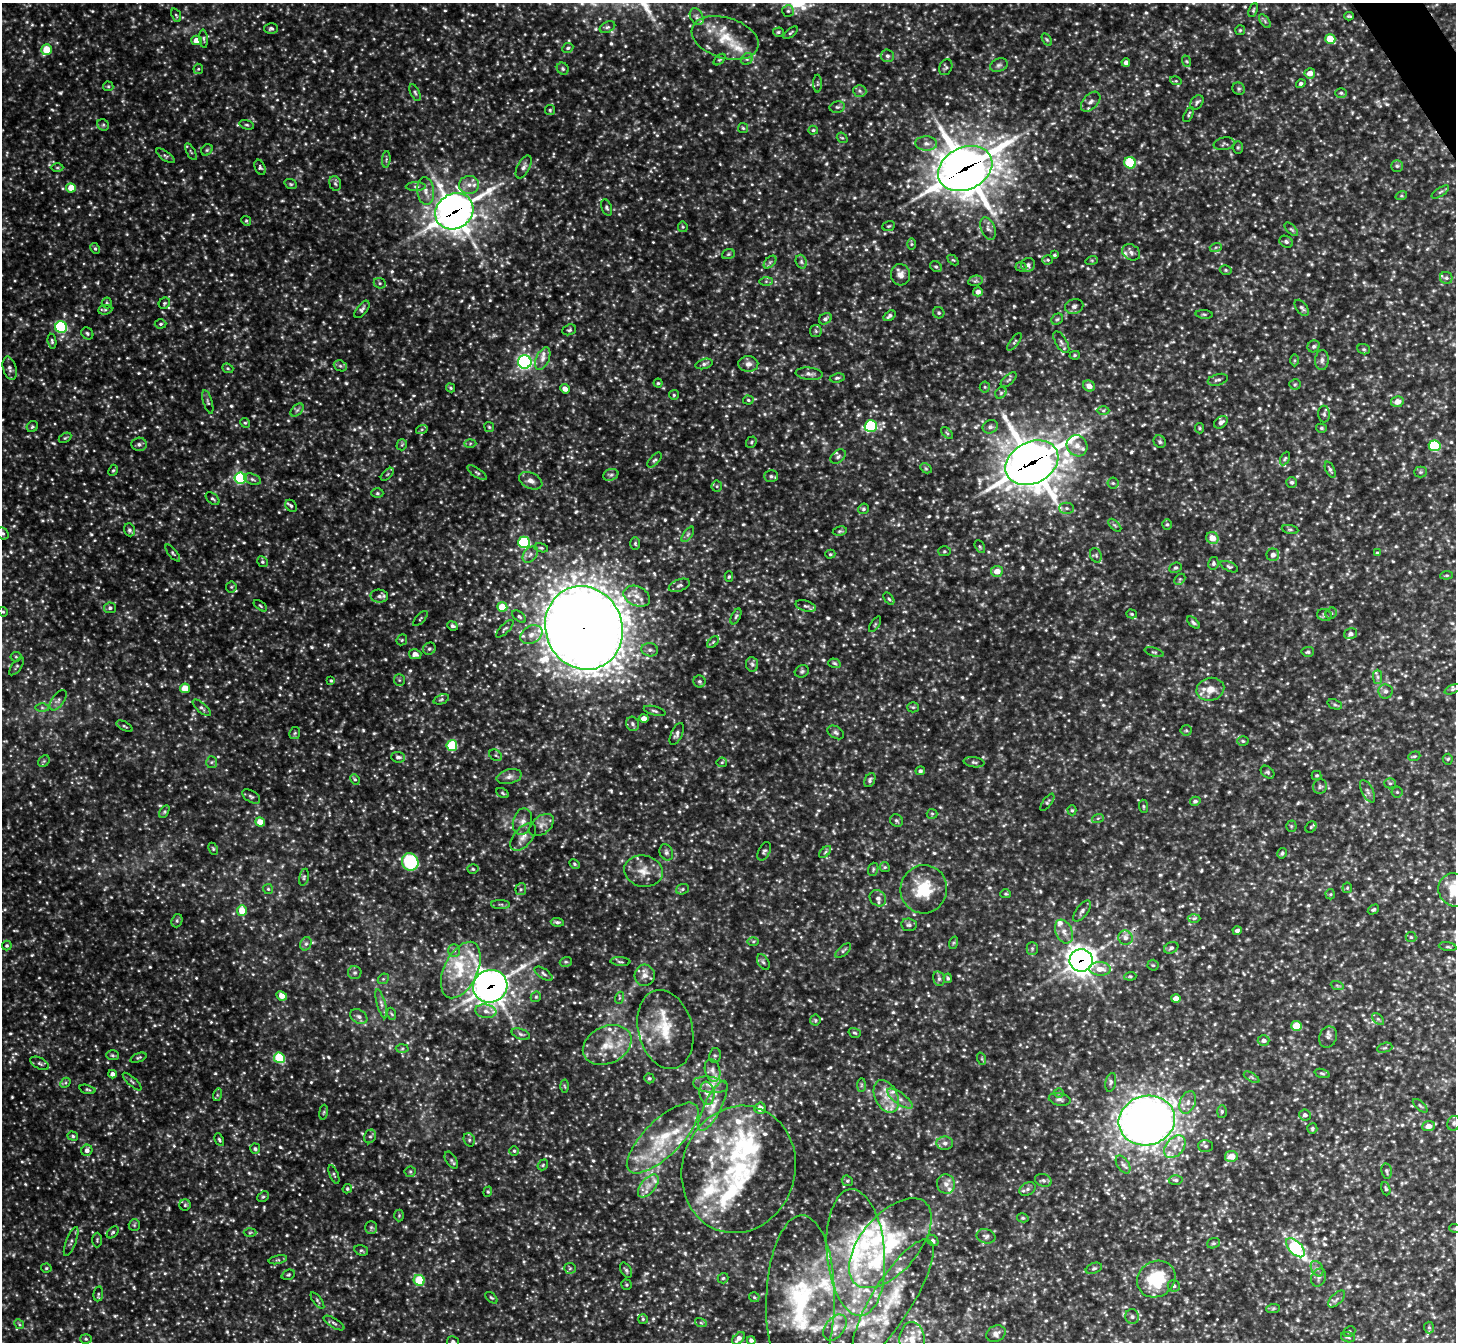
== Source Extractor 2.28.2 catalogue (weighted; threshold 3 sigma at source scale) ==
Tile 10 of 4 x 4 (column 2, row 3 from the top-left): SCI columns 1456-2909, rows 1634-2973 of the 5816 x 5808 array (HDU 1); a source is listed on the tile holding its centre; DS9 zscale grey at full resolution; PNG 1458 x 1344 px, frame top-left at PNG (2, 3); each listed source drawn as its Kron ellipse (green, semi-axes under 4 px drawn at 4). Shown black and unused: <1% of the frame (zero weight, under 2 of 3 exposures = <1% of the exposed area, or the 3 px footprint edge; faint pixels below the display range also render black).
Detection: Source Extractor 2.28.2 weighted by HDU 2 'WHT'; one run over the whole footprint, this tile lists its part. Background 0.204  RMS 0.021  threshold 0.095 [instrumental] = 3 sigma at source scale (4.5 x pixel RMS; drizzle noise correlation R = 1.50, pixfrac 1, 0.05/0.05 arcsec/px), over >= 5 px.
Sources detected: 1157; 11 too faint to see at this stretch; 1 long thin detection or spike segment (spike, bleed or trail) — neither listed nor drawn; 50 inside a brighter listed object's ellipse — not listed separately; of the other 1095, all 500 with FLUX_AUTO >= 2.86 (the completeness limit of this list) listed and drawn (595 fainter detections not listed), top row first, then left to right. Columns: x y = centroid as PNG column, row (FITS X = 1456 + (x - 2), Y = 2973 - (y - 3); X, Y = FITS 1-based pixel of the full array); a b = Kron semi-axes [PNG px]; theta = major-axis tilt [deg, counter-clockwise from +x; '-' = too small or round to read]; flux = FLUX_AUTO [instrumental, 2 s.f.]
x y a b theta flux
1253 10 7 4 69 3.3
788 11 6 6 - 4.3
176 15 7 4 -68 3.2
1349 16 4 3 - 2.9
697 17 9 6 -62 6.9
1265 21 8 4 -54 4.3
607 27 8 5 26 4.6
271 29 7 5 -1 4.7
1240 30 5 5 - 2.9
778 32 5 4 - 3.3
791 33 8 3 40 3.4
725 38 34 20 -17 78
204 39 9 3 -85 3.8
1330 39 5 5 - 53
196 40 5 4 - 21
1047 40 7 4 -58 3.3
568 48 6 5 - 4.3
46 50 5 5 - 54
887 56 6 6 - 6.3
747 59 6 5 - 4.8
719 60 7 4 43 2.9
1186 61 6 3 -70 3
1126 62 4 4 - 8.1
999 65 9 6 20 6.1
946 67 8 6 66 4.6
198 69 5 5 - 3
563 69 6 5 - 4.5
1310 73 5 5 - 17
1176 81 6 4 -17 2.9
817 84 9 4 90 3.7
1301 84 5 4 - 5
108 86 5 5 - 2.9
1239 89 6 6 - 4
860 91 7 6 - 5.5
415 93 9 4 -65 4.4
1341 93 6 5 - 3.8
1091 102 12 7 46 10
1197 102 8 5 52 5.4
837 107 8 5 12 4.6
550 110 5 5 - 3.1
1189 114 8 3 63 3.3
103 125 6 5 - 4
247 125 7 4 -17 3.6
743 128 5 5 - 3
813 130 5 4 - 3.4
842 138 6 4 -40 3
926 143 11 7 -2 11
1224 144 10 6 11 5.6
1238 147 6 5 - 3.2
207 150 6 5 - 3.5
191 152 9 3 -61 3.1
165 156 11 4 -35 4.8
386 159 8 3 84 3.3
1130 163 6 5 - 120
1397 166 6 6 - 4.1
260 167 8 5 -67 4.5
524 167 12 6 63 8.6
57 168 6 4 0 3
965 169 28 21 26 5500
335 183 7 5 -73 4.6
291 184 6 4 -21 3.1
469 185 10 9 - 16
416 187 10 4 0 5.2
71 188 5 4 - 30
426 191 14 8 -84 16
1440 192 10 4 33 4.1
1401 196 6 4 18 3.1
607 207 8 5 -69 4.7
454 211 20 17 33 2400
246 221 5 4 - 3.1
889 226 6 4 21 3.1
683 227 5 5 - 3
988 228 12 7 -68 9.7
1291 229 8 4 -44 3.8
1286 242 7 5 -30 5.3
912 244 6 4 90 2.9
1216 247 6 4 18 3.5
95 248 6 4 -63 3.3
1131 252 9 7 -31 9.6
728 254 6 5 - 3.5
1054 255 3 3 - 2.9
953 260 6 4 -42 2.9
1048 260 5 4 - 2.9
1092 260 6 4 18 2.9
770 262 7 4 45 4.7
801 262 7 5 -70 4.8
1028 265 7 7 - 6.9
936 267 6 5 - 3.7
1021 267 5 5 - 3.6
1226 270 6 4 -15 3.4
900 275 10 9 - 14
1446 278 6 6 - 5.3
766 281 6 4 0 3.5
975 281 7 5 11 4.9
380 283 6 5 - 4.1
978 292 5 4 - 11
107 303 5 5 - 3.2
164 303 6 5 - 3.4
1074 306 9 7 16 7.5
1302 308 9 5 -52 5.4
362 309 10 5 53 5.8
105 310 7 5 7 3.8
939 313 6 5 - 3.9
1204 314 8 3 -5 3.3
890 316 7 4 36 5.9
825 319 7 5 33 5.4
1057 319 6 5 - 3.6
161 324 6 4 3 3.3
61 327 6 5 - 240
569 330 7 5 21 3.9
816 331 6 5 - 3.9
87 333 6 5 - 4.1
52 341 7 4 -82 4.1
1014 342 10 4 52 4.5
1061 342 12 5 -59 7
1314 346 6 5 - 4.6
1364 349 6 5 - 3.5
1075 355 5 4 - 3.3
543 358 12 6 65 11
1294 360 6 4 -89 3
1322 360 10 7 85 8.6
525 362 7 6 - 500
704 364 9 5 16 5.9
748 364 10 8 2 11
340 366 7 5 -22 4.7
10 368 12 6 -75 8.9
228 368 6 4 -22 3.4
809 374 14 6 -6 8.5
837 378 7 4 9 3.9
1009 380 9 5 41 4.7
1218 380 10 5 15 5.6
658 383 4 4 - 3.2
1295 384 6 5 - 3.5
1089 386 6 5 - 15
985 387 5 5 - 3
450 388 5 4 - 3
565 389 5 4 - 11
1001 393 6 5 - 3.6
674 395 5 5 - 3.3
748 400 5 4 - 3.5
208 402 12 4 -73 5
1397 402 6 5 - 17
297 410 8 4 44 5.1
1103 411 6 4 0 3.5
1324 414 8 6 -88 5.3
1221 422 7 5 38 7.5
245 423 5 4 - 3
871 426 6 5 - 190
32 427 6 5 - 3.7
489 427 5 5 - 3
990 427 8 6 24 6.6
1199 428 5 4 - 2.9
1321 428 5 4 - 3.4
422 429 6 4 18 3.3
947 433 7 4 -45 3.5
65 438 7 4 30 3.2
751 442 6 5 - 3.1
1160 442 6 5 - 4.5
470 443 6 4 2 3.1
139 444 7 6 - 6.4
402 445 6 5 - 3.1
1077 446 11 10 - 17
1435 446 6 5 - 180
838 457 8 6 40 6.2
1285 459 7 4 62 3.4
655 460 9 5 50 4.8
1032 463 28 20 27 5400
926 468 6 4 -30 3.2
1330 469 8 4 -65 5
113 470 6 4 66 3.1
1420 472 6 5 - 3.7
477 473 11 4 -34 4.9
387 474 8 3 45 2.9
611 475 8 5 21 5.9
771 476 7 6 - 5.3
240 478 6 5 - 270
252 479 9 5 -18 5.1
531 481 12 7 -25 12
1292 482 5 5 - 4.2
1113 483 5 5 - 3.4
717 486 5 5 - 3.5
377 493 6 4 1 3.3
212 499 8 5 -39 4.6
291 506 7 5 -50 4.2
1067 508 7 5 -1 5.6
863 509 5 5 - 4
1167 524 5 4 - 3.6
1115 525 8 3 -45 3.1
1290 529 8 3 -10 3.4
129 530 7 5 -68 5.2
840 531 7 4 10 3.4
3 533 6 5 - 5.1
688 534 9 4 55 4.6
1212 538 6 6 - 25
524 542 6 6 - 200
635 543 6 5 - 3.2
980 546 7 4 -62 3.3
541 548 7 4 -14 3.3
944 551 6 5 - 3.3
173 553 10 4 -51 3.8
1377 553 4 4 - 3.3
530 554 9 6 50 8
830 554 5 4 - 2.9
1096 555 7 5 -69 4.8
1273 555 6 6 - 10
262 562 6 5 - 3.7
1213 563 6 5 - 4.1
1229 567 9 4 -24 4.2
1175 568 6 5 - 3.5
997 571 6 5 - 20
1447 575 6 4 6 2.9
729 577 5 4 - 3
1180 579 6 4 45 3.4
679 585 11 6 22 6.6
231 587 5 5 - 3.2
379 596 9 6 -4 8.2
637 596 14 9 -24 22
889 599 7 3 -53 3
260 606 7 3 -36 2.9
806 606 10 5 -17 6.2
502 607 5 4 - 50
110 608 6 5 - 5.4
3 612 5 4 - 2.9
1331 613 6 5 - 3.9
1132 614 5 4 - 2.9
1324 615 8 6 -16 5.5
519 616 8 4 -38 4.3
736 616 8 4 63 3.9
420 618 9 3 46 3
1193 623 8 4 -41 4.2
875 624 9 3 57 2.9
452 626 5 4 - 5.5
584 628 42 38 -68 6500
505 629 11 4 45 4.5
1351 634 6 5 - 5.8
531 635 12 8 31 18
402 640 6 5 - 2.9
713 642 7 4 46 3.4
429 649 6 6 - 4.2
650 650 8 6 -9 6.8
1154 652 10 3 -18 3.4
1308 652 6 5 - 3.9
415 654 6 5 - 12
16 657 5 5 - 2.9
834 663 6 4 -18 3.5
752 664 7 6 - 5.4
17 666 10 5 54 4.2
802 671 7 6 - 4.1
1378 677 7 4 -90 4.6
399 680 6 5 - 3.7
331 681 4 3 - 3.3
699 681 6 6 - 4.2
185 688 5 4 - 40
1210 689 14 11 14 27
1452 689 8 4 22 3.4
1386 691 7 7 - 6.5
441 699 8 4 21 3.8
58 700 12 6 54 7.3
1335 704 7 4 -20 3.7
913 707 5 5 - 2.9
42 708 6 4 -1 3.7
202 708 11 4 -41 5.9
655 711 11 4 -14 5.6
644 718 4 4 - 15
633 724 7 6 - 5.4
124 726 9 3 -28 3.3
1186 730 5 5 - 3.2
836 732 9 6 -32 5.4
295 733 6 5 - 3.7
677 734 12 5 65 7
1243 741 5 4 - 3.4
452 746 5 5 - 100
495 755 7 5 -36 3.6
1414 756 6 4 20 3
398 757 7 5 -5 6.5
1448 759 5 5 - 3.1
44 761 6 5 - 3.3
212 762 6 5 - 3.9
722 762 5 5 - 3.1
974 762 10 5 -7 5.1
920 771 5 4 - 4.2
1268 772 7 5 -41 3.9
1317 775 5 4 - 3.2
509 777 13 7 14 11
355 779 5 4 - 2.9
870 780 7 5 64 4.8
1390 783 5 5 - 3.5
1320 787 7 6 - 5
1367 791 12 5 -63 7.6
1397 792 5 5 - 3.3
503 793 7 4 -29 3.2
251 796 10 5 -31 5.1
1195 801 5 4 - 5.2
1047 802 10 4 54 4.2
1143 806 7 4 -84 3.1
1072 810 5 4 - 3
164 812 7 4 59 3.3
932 814 5 5 - 3.1
1098 818 6 4 19 2.9
897 821 7 6 - 4.1
260 822 5 4 - 30
522 822 13 9 75 15
542 825 14 9 38 13
1291 826 5 5 - 3.1
1311 827 6 5 - 2.9
523 837 16 9 50 17
213 849 6 4 -63 2.9
764 851 10 5 62 5.2
666 852 8 6 -64 6.1
825 852 7 4 45 4.1
1282 853 5 4 - 4.1
410 862 9 8 - 150
574 864 6 4 -28 3.2
885 867 5 4 - 3.1
473 869 5 4 - 3.1
873 869 7 5 71 3.3
643 871 20 15 -11 33
304 877 8 4 77 3.9
1347 888 5 5 - 2.9
268 889 5 5 - 3.2
521 889 6 5 - 4.4
682 889 6 5 - 3.9
924 889 24 23 - 82
1455 890 17 15 -49 59
1006 894 5 4 - 2.9
1330 894 5 5 - 2.9
878 898 9 7 -43 9.1
501 904 9 4 -1 4.4
242 910 5 5 - 36
1373 910 6 4 31 3.7
1082 911 12 5 53 7.4
1194 918 6 4 2 4.2
177 921 7 5 71 4.1
557 922 6 4 -7 4.9
909 925 8 6 -6 5.4
1237 931 4 3 - 5.4
1064 932 12 8 -67 15
1411 937 5 5 - 3
1125 938 7 6 - 8.5
753 941 6 4 0 3
953 943 6 4 71 3
306 944 7 5 66 5.3
7 946 5 5 - 4.3
1448 947 9 3 -8 3
1032 948 6 5 - 4.2
1171 948 7 5 27 4.8
454 950 6 5 - 5.3
843 951 9 5 41 4.7
1081 960 11 11 - 1700
566 962 6 4 18 3.3
620 962 10 3 -4 3.2
763 962 8 5 -59 5
1153 965 5 5 - 3.1
1100 969 11 7 -2 20
461 970 30 16 65 85
355 973 6 6 - 5
544 974 10 4 -34 5.7
645 975 10 10 - 14
1130 976 6 4 5 3
948 978 4 4 - 3.5
383 979 6 4 43 3.3
939 979 7 5 -76 5
1337 985 6 4 -19 3.1
490 986 17 16 - 2000
282 996 6 4 -26 19
536 997 5 4 - 3.1
619 998 6 4 71 2.9
1176 999 5 4 - 16
381 1004 15 4 -75 8
486 1011 10 6 -8 12
392 1014 6 4 -69 2.9
359 1017 9 6 -33 7
1378 1019 7 4 -44 4.1
815 1020 5 5 - 3.1
1297 1026 5 5 - 59
665 1029 40 27 -76 90
855 1033 6 4 -17 3.4
521 1034 9 5 -19 5.6
1328 1037 11 8 68 8
1264 1040 6 5 - 7.2
607 1045 25 18 26 59
1385 1048 8 4 18 4.2
402 1049 6 4 2 3.6
113 1055 6 5 - 3.7
715 1055 7 6 - 4.6
138 1058 8 4 20 3.4
279 1058 5 5 - 120
982 1059 6 4 -71 3
40 1063 10 5 -28 5.5
712 1070 11 7 -74 12
1322 1073 8 4 -18 3.4
112 1074 4 4 - 9.3
1252 1077 9 4 -32 3.7
649 1078 5 4 - 3.4
132 1082 12 3 -43 3.6
1111 1082 9 5 78 4.9
65 1083 6 4 42 3.2
710 1085 17 8 -8 18
861 1085 7 4 89 3.8
564 1086 6 4 -86 3
87 1089 8 4 -15 3.5
707 1093 12 7 -83 11
1059 1093 5 5 - 2.9
217 1095 6 4 72 3.6
886 1096 17 11 -64 32
900 1098 15 6 -36 13
1060 1099 11 6 -11 6.5
1188 1102 12 7 68 13
713 1106 27 8 64 28
1420 1106 9 3 -42 3.3
760 1108 5 5 - 15
323 1112 7 4 81 3
1222 1112 6 5 - 3.6
1305 1115 6 5 - 6.9
1147 1120 28 24 13 1900
1454 1123 7 6 - 4.7
1428 1126 6 5 - 15
1312 1128 5 5 - 3.8
73 1136 5 4 - 3.5
370 1136 7 5 66 4.9
663 1138 47 18 44 110
219 1140 6 4 -64 3.4
469 1140 7 5 -71 4.6
945 1143 8 6 -2 8.4
1205 1146 7 6 - 5.2
1175 1147 13 9 48 22
255 1149 5 5 - 4.6
87 1150 6 5 - 8.8
514 1151 5 5 - 3.1
1231 1156 6 5 - 24
451 1160 9 5 -59 5.1
543 1165 6 4 50 3.1
1123 1165 10 6 -57 7.8
739 1169 64 56 73 300
1387 1171 8 5 -80 4.6
410 1172 5 5 - 3.5
334 1175 10 3 -67 3.2
1043 1180 8 6 -20 5.1
1176 1180 7 4 -3 4.4
847 1181 6 5 - 3.1
946 1184 9 9 - 12
648 1186 14 7 51 17
347 1189 5 4 - 3.3
1027 1189 9 6 27 6.2
1386 1189 7 4 -73 3.6
488 1192 5 4 - 3
263 1197 6 5 - 3.4
185 1205 5 5 - 3.4
399 1215 6 5 - 2.9
1023 1218 6 4 -14 3.2
134 1225 6 5 - 3.3
371 1227 6 5 - 4.1
1455 1228 6 4 -17 3.1
113 1232 7 4 45 3.5
250 1232 6 4 2 3.1
986 1236 9 7 -13 6.5
97 1240 7 5 89 3.1
933 1240 6 5 - 3.9
71 1241 15 5 68 6.9
890 1243 54 29 49 180
1213 1243 6 5 - 3.5
1295 1248 12 6 -47 210
361 1250 7 5 -15 3.8
856 1253 63 29 -85 240
278 1260 9 4 12 3.8
46 1268 5 4 - 3.1
570 1268 6 5 - 3.2
1094 1268 8 5 22 4.4
1317 1269 8 5 -62 6.8
626 1270 8 5 -59 4.3
288 1275 7 5 20 3.3
1319 1277 9 7 65 6.9
723 1278 5 5 - 3.3
1156 1279 20 17 35 110
419 1280 5 5 - 90
627 1285 5 5 - 3.3
1174 1286 6 5 - 4.5
98 1294 7 5 80 3.6
754 1297 5 5 - 2.9
491 1298 7 4 -42 3.2
893 1299 69 20 58 140
1337 1299 11 5 45 6.4
317 1301 10 3 -53 3.5
800 1302 87 34 89 280
1273 1308 7 4 2 3.6
1132 1317 7 6 - 6.9
643 1319 5 5 - 2.9
334 1323 12 4 -31 5.5
701 1323 6 4 -18 2.9
19 1324 5 4 - 2.9
835 1327 14 9 53 21
1429 1327 6 5 - 3.4
1349 1332 6 5 - 3.4
996 1334 10 7 29 9.5
1348 1337 7 5 -16 3.9
738 1338 7 5 44 11
86 1339 6 5 - 3.7
751 1340 4 4 - 6.9
912 1340 17 12 89 29
453 1342 6 5 - 6.2
Overlapping masked pixels (flux is a lower limit): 6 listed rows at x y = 965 169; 454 211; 1032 463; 584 628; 1081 960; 490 986
Isophote crosses this tile's border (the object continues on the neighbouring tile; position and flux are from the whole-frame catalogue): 7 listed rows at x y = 3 533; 3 612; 1455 890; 1455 1228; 800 1302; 912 1340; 453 1342